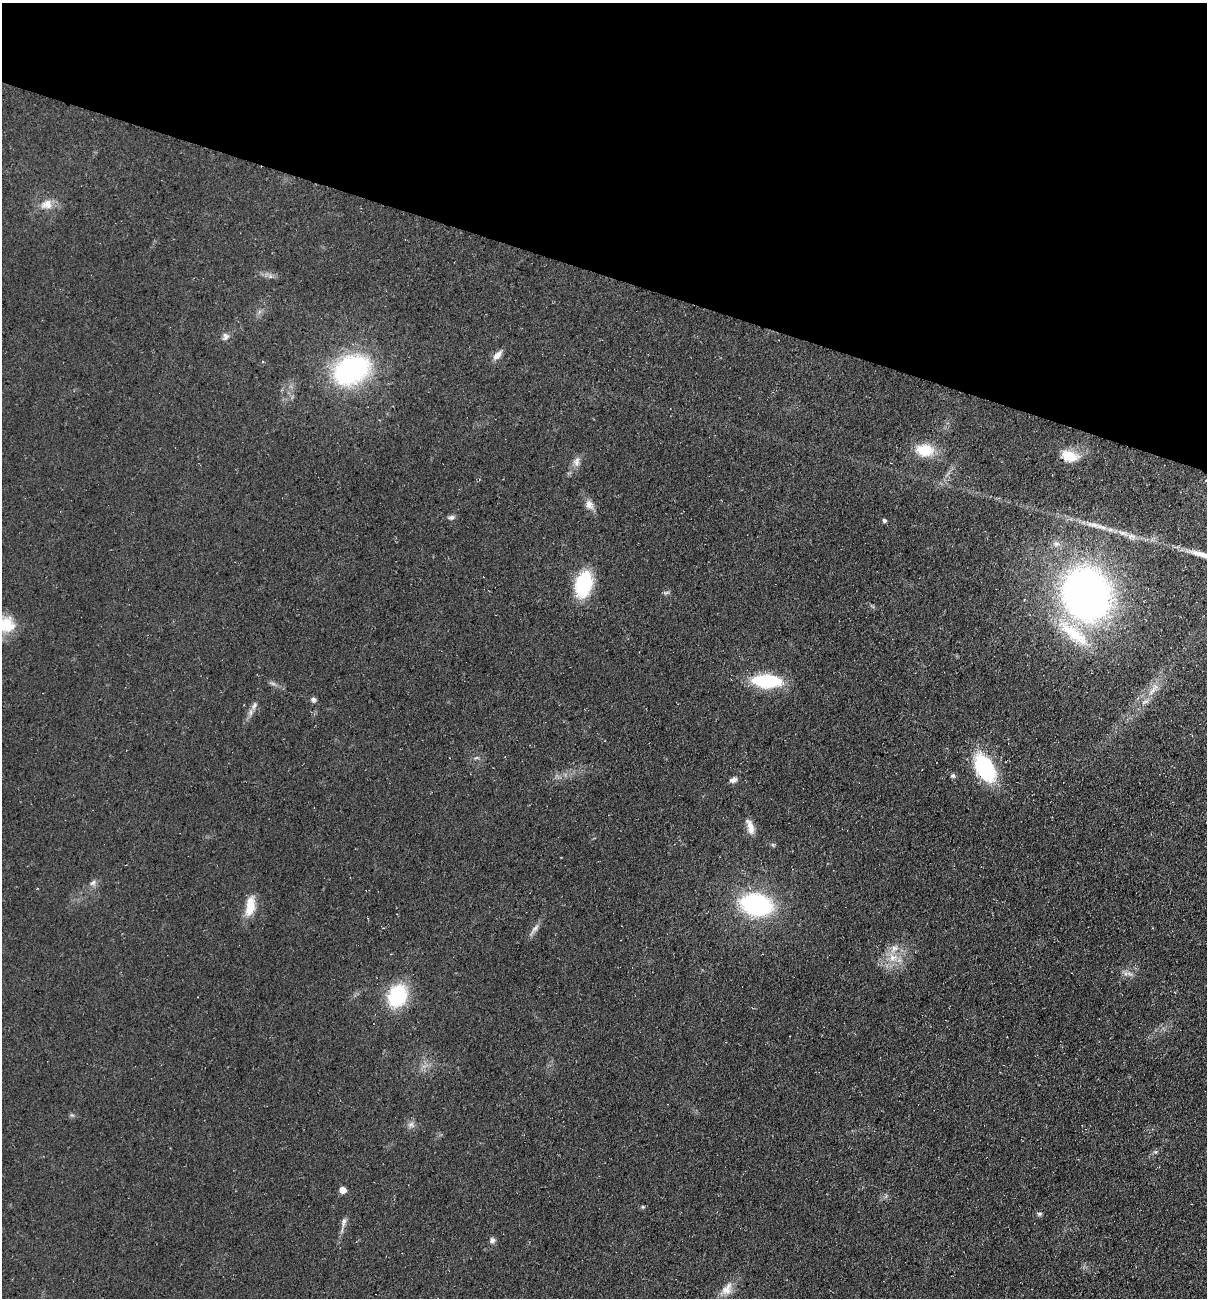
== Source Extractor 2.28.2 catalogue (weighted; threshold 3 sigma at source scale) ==
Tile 2 of 4 x 4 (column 2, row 1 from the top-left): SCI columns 1386-2590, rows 3887-5182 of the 5254 x 5198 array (HDU 1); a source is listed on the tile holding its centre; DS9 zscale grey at full resolution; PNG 1209 x 1300 px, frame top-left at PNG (2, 3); no overlay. Shown black and unused: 21% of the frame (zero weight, under 3 of 5 exposures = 3% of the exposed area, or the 3 px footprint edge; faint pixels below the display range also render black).
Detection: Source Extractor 2.28.2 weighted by HDU 2 'WHT'; one run over the whole footprint, this tile lists its part. Background 0.0903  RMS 0.0087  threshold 0.039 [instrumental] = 3 sigma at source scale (4.5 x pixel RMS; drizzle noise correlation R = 1.50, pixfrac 1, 0.05/0.05 arcsec/px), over >= 5 px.
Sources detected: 46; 2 too faint to see at this stretch — not listed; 3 inside a brighter listed object's ellipse — not listed separately; the other 41 listed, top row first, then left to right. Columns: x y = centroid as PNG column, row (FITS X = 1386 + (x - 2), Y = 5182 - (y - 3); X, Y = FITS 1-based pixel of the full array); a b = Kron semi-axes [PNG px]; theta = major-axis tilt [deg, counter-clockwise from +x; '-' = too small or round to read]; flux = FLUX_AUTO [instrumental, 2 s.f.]
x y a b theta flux
46 204 18 13 20 11
270 276 7 4 -73 1.6
226 336 10 8 80 3.9
497 355 14 7 46 5.8
351 370 34 25 25 150
924 450 17 12 -7 28
1069 456 21 13 -13 18
576 462 13 9 85 5.2
589 505 13 10 -56 6.3
451 517 9 6 9 2.6
884 520 4 4 - 1.9
1094 525 27 8 -15 12
1123 533 17 6 -21 6.5
1056 544 10 8 -8 4.8
583 584 28 17 77 52
1086 594 44 38 -70 530
6 625 24 20 6 25
766 681 23 10 -3 76
1153 689 22 6 54 8.8
313 700 7 6 - 2.7
254 706 13 6 62 4.2
476 758 7 4 1 1.6
985 768 26 15 -60 88
953 776 6 6 - 2.1
733 780 10 6 21 3.3
750 827 20 8 -76 8
773 845 6 4 -45 1.2
93 883 9 6 43 3.1
756 905 26 17 -11 130
250 906 24 10 80 17
534 929 21 5 53 4.7
893 957 15 11 -26 13
1129 974 10 3 -21 2.4
397 996 20 16 65 66
411 1124 9 6 30 3.4
342 1190 5 5 - 9.5
643 1207 6 4 2 1.4
1039 1214 7 5 14 1.6
344 1222 13 6 78 4
492 1240 8 8 - 2.8
727 1289 21 12 59 11
Overlapping masked pixels (flux is a lower limit): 1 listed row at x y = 1069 456
Isophote crosses this tile's border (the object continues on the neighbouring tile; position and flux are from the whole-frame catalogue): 1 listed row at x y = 6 625